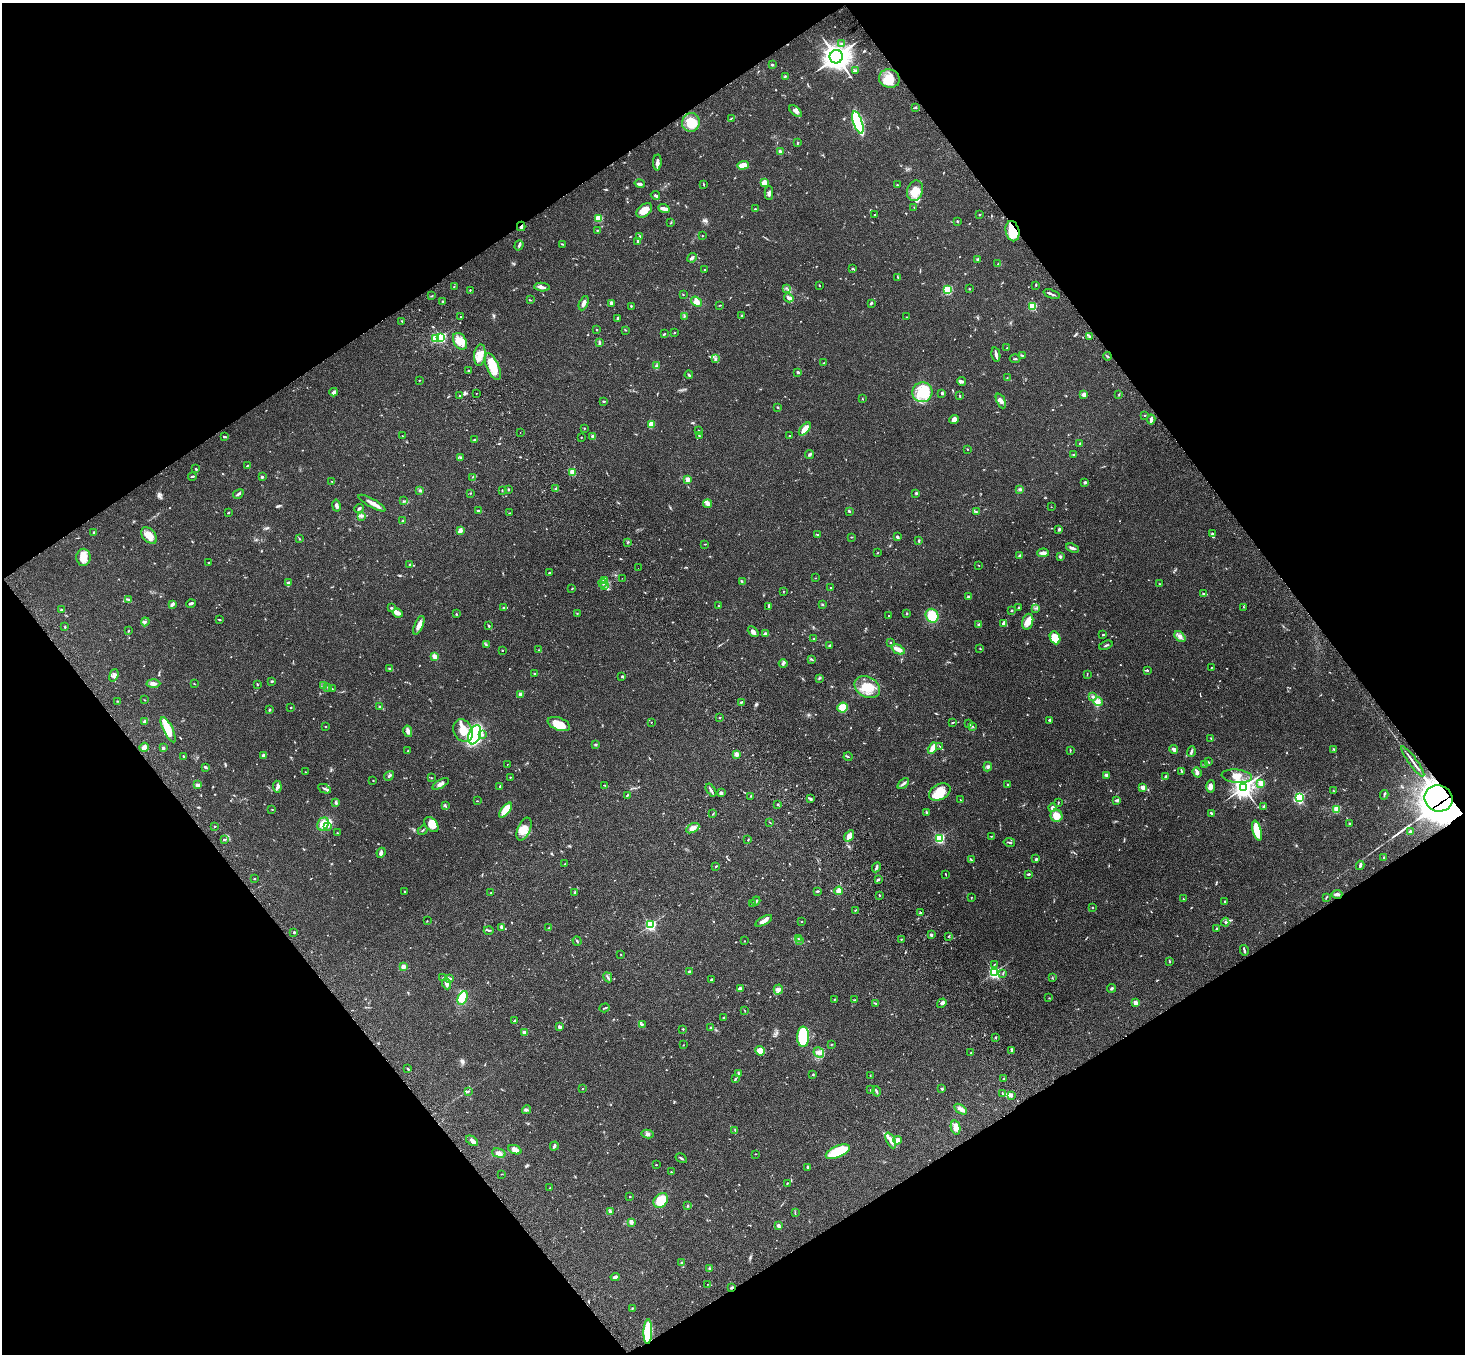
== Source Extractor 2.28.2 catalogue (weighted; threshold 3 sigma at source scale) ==
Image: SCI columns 106-5954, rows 374-5780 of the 6059 x 6016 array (HDU 1 of 3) = the unmasked area's bounding box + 8 px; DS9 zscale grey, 4 x 4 block average (1 PNG px = mean of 4 x 4 image px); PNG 1467 x 1356 px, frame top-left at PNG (2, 3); each listed source drawn as its Kron ellipse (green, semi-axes under 4 px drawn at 4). Shown black and unused: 49% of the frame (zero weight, under 3 of 4 exposures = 6% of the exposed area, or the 3 px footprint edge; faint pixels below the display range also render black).
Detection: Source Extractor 2.28.2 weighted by HDU 2 'WHT'. Background 0.0503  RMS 0.0054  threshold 0.0244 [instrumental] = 3 sigma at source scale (4.5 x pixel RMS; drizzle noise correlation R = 1.50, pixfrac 1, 0.05/0.05 arcsec/px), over >= 5 px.
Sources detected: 776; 5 too faint to see at this stretch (4 x 4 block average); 4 inside a brighter object's white glare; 2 cosmic-ray / hot-pixel residue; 1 long thin detection or spike segment (spike, bleed or trail) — neither listed nor drawn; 15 coinciding with a brighter row at this scale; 37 inside a brighter listed object's ellipse — not listed separately; of the other 712, all 500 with FLUX_AUTO >= 1.33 (the completeness limit of this list) listed and drawn (212 fainter detections not listed), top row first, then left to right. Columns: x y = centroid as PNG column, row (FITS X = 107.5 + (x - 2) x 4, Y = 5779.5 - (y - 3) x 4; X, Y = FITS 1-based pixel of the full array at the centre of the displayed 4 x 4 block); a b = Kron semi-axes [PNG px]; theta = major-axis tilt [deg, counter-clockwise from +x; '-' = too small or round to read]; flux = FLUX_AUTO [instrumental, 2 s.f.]
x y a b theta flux
842 44 3 2 - 3.6
836 57 7 6 - 2200
772 65 3 2 - 3.6
855 70 3 2 - 3.2
785 77 3 2 - 2.7
889 79 10 9 - 47
915 107 2 2 - 4.2
796 111 7 3 -38 13
731 118 3 2 - 1.6
691 122 9 8 - 64
858 122 11 4 -72 330
797 143 3 2 - 2.5
780 152 3 3 - 6.9
657 162 8 3 87 14
743 165 5 4 - 25
764 183 4 3 - 27
640 184 5 2 - 7.5
704 184 3 2 - 2.1
897 185 2 2 - 2.2
915 191 10 8 69 38
769 193 7 3 89 7.7
655 195 5 2 - 5.5
914 207 2 2 - 1.6
664 209 5 3 - 12
755 209 2 2 - 2.7
644 210 9 6 42 31
874 215 2 2 - 1.9
979 215 2 2 - 1.9
598 218 2 2 - 77
957 221 2 2 - 2.7
671 222 3 2 - 2
521 226 4 3 - 6.7
597 230 2 2 - 1.9
1012 231 10 7 -76 88
702 235 2 2 - 1.5
640 236 2 2 - 1.8
638 241 4 3 - 6.1
562 244 3 2 - 1.8
519 245 5 2 - 5.7
692 258 5 2 - 8.6
977 259 3 2 - 2.8
998 264 3 2 - 2.7
853 268 3 2 - 2.5
705 270 2 2 - 2.6
898 277 3 2 - 2.3
819 285 2 2 - 1.7
1036 285 2 2 - 2.3
454 287 3 2 - 1.9
542 287 8 3 -4 10
786 288 2 2 - 1.8
969 289 2 2 - 1.8
470 290 2 2 - 1.7
948 290 2 2 - 180
683 294 2 2 - 1.8
1051 294 8 2 -20 6.5
432 296 2 2 - 2
789 298 5 3 - 8.9
530 300 2 2 - 2.1
443 302 2 2 - 7.7
697 302 6 4 -35 19
584 303 7 2 67 16
611 303 3 3 - 8
871 303 3 2 - 4.8
720 305 3 2 - 1.5
631 306 2 2 - 2.4
1032 306 2 2 - 140
684 316 3 2 - 2.7
742 316 3 2 - 2.2
460 317 2 2 - 1.8
907 317 2 2 - 1.5
618 319 3 3 - 4.6
402 321 2 2 - 2.3
597 330 2 2 - 2
625 330 3 2 - 2.2
674 333 2 2 - 1.8
664 334 3 2 - 1.8
441 337 2 2 - 240
1089 337 2 2 - 7
435 338 2 2 - 70
460 341 9 6 -58 39
599 342 3 2 - 2.3
1007 348 2 2 - 2.2
996 354 7 2 -78 12
480 355 11 6 84 35
1023 355 2 2 - 1.3
1107 356 4 2 - 3.4
715 359 2 2 - 2.3
1015 359 5 2 - 3.1
824 363 2 2 - 2.6
657 366 3 2 - 2.3
493 367 14 6 -65 85
469 370 2 2 - 1.9
798 372 3 3 - 5
689 375 4 2 - 4.3
1007 378 4 2 - 1.8
419 380 2 2 - 1.4
961 381 4 2 - 7.5
334 392 4 4 - 7.3
922 392 10 10 - 100
476 393 2 2 - 1.5
942 393 3 2 - 4.7
1084 394 3 3 - 10
1119 394 2 2 - 1.6
460 396 2 2 - 2.1
960 396 3 2 - 2.3
862 399 3 2 - 1.9
604 401 2 2 - 4.2
1001 401 8 3 -65 9.8
778 407 3 2 - 2.7
1145 416 2 2 - 1.6
1151 419 5 2 - 10
954 420 5 4 - 11
651 424 4 3 - 28
584 428 3 2 - 1.5
805 429 8 3 49 38
699 430 2 2 - 2.1
520 433 2 2 - 1.9
699 435 2 2 - 2
790 435 2 2 - 1.8
402 436 2 2 - 1.4
593 436 2 2 - 26
225 437 4 2 - 4.8
581 437 2 2 - 1.6
474 440 3 2 - 2.7
1080 443 2 2 - 4.1
967 449 2 2 - 1.3
809 455 4 2 - 6.4
1074 455 4 2 - 2.4
460 458 3 2 - 2.4
247 466 2 2 - 1.6
196 469 3 2 - 2.9
572 472 2 2 - 77
192 476 4 2 - 4
262 477 3 2 - 4.6
472 477 3 2 - 1.7
687 479 2 2 - 45
332 481 2 2 - 2.3
1085 483 4 3 - 4.2
508 489 2 2 - 3.2
555 489 3 2 - 4.4
1020 489 3 2 - 4.3
420 490 3 3 - 4.6
502 491 2 2 - 1.8
470 493 2 2 - 1.8
916 493 3 3 - 3.5
238 494 6 2 30 6
404 501 3 2 - 2.1
372 503 15 3 -29 18
708 504 4 3 - 8
336 506 6 3 -79 8
1051 507 2 2 - 1.4
359 508 5 2 - 5.7
478 511 4 2 - 5.7
849 511 3 2 - 4.3
976 512 4 2 - 3
228 513 2 2 - 2.3
510 513 3 2 - 2.3
361 516 3 2 - 4.4
403 521 3 2 - 3.8
1059 529 3 2 - 6.1
460 531 4 2 - 19
94 532 2 2 - 6
817 534 2 2 - 2.3
1212 534 3 3 - 4.4
149 536 10 6 -49 41
852 537 3 2 - 1.7
897 537 4 3 - 4.3
299 539 2 2 - 1.8
919 541 3 2 - 3.2
628 542 2 2 - 1.8
705 544 2 2 - 1.8
1072 548 7 2 -19 10
878 553 3 2 - 1.9
1043 553 5 2 - 17
1020 556 3 2 - 9.8
1060 556 3 2 - 6
83 557 8 7 - 40
209 563 3 2 - 2.3
410 564 4 2 - 4.5
979 565 2 2 - 1.4
638 568 2 2 - 2.5
549 573 2 2 - 3.1
622 578 2 2 - 1.4
815 578 2 2 - 1.4
605 581 2 2 - 2.9
742 582 3 2 - 2.3
288 583 3 3 - 5.2
603 583 4 3 - 6.9
1160 584 3 2 - 2.7
604 586 3 2 - 2.9
830 587 2 2 - 1.4
572 588 2 2 - 2.1
784 591 2 2 - 1.6
1204 594 3 2 - 5.8
969 597 4 3 - 9
128 600 3 2 - 2.9
191 603 5 2 - 6.4
172 604 4 2 - 9.2
822 604 2 2 - 3
718 606 2 2 - 1.9
769 606 4 2 - 4.9
504 607 4 2 - 3.8
1019 607 2 2 - 2.5
1244 607 2 2 - 1.5
391 608 2 2 - 5.6
1035 608 2 2 - 1.9
61 610 2 2 - 2.8
1012 610 3 2 - 3.1
398 613 5 3 - 16
907 613 2 2 - 2.8
456 614 3 2 - 1.6
577 614 2 2 - 1.6
889 615 2 2 - 2.9
932 616 7 6 - 76
219 620 3 2 - 2.6
145 622 4 2 - 4
1028 622 8 5 72 24
979 624 3 2 - 8
1003 624 4 3 - 7.9
419 625 10 4 67 19
489 626 2 2 - 2.9
65 627 2 2 - 2.6
129 631 2 2 - 1.5
753 632 6 4 -44 12
765 633 3 2 - 5
1103 635 2 2 - 2.8
1180 637 6 3 -43 15
1055 638 6 5 - 45
814 639 2 2 - 3.9
890 642 2 2 - 2.1
486 644 2 2 - 2.3
1106 645 7 2 21 4.7
829 646 4 2 - 3.9
980 648 2 2 - 2
502 650 2 2 - 1.6
539 650 2 2 - 1.5
898 650 7 4 -26 17
435 656 4 3 - 13
811 659 2 2 - 2.9
783 663 4 2 - 4.5
1211 667 3 2 - 1.7
390 669 3 2 - 3.5
1147 670 2 2 - 3.6
534 673 3 2 - 2.3
1087 674 4 2 - 1.6
114 675 6 3 72 8
622 677 3 2 - 3.6
819 678 3 2 - 2.9
272 681 3 2 - 3.6
153 683 7 3 -2 13
195 684 3 2 - 1.6
257 684 4 2 - 2
323 686 2 2 - 1.8
328 687 2 2 - 2.1
867 687 13 10 -27 57
332 689 2 2 - 1.5
521 694 2 2 - 38
1093 696 3 3 - 5.5
145 700 2 2 - 1.4
118 701 2 2 - 1.4
741 702 3 2 - 2.7
1098 702 5 4 - 19
291 707 2 2 - 2.6
379 707 3 2 - 2.5
843 708 5 5 - 48
269 710 3 2 - 3.9
720 718 2 2 - 2
1050 720 3 2 - 3.4
145 721 3 3 - 5
651 722 2 2 - 1.5
953 722 3 2 - 2
559 724 12 6 -21 50
969 724 2 2 - 2.2
326 726 2 2 - 1.6
973 726 2 2 - 1.6
168 730 14 4 -64 52
408 731 6 3 -76 15
463 731 12 9 -60 48
475 735 10 6 68 360
483 735 3 2 - 3.3
1211 739 3 2 - 1.8
596 744 3 2 - 4.1
940 746 3 2 - 2.2
144 747 5 4 - 15
163 748 3 2 - 6.5
932 748 6 2 60 46
1174 749 4 3 - 12
1333 749 2 2 - 1.8
1070 750 4 2 - 2.2
408 751 3 2 - 1.4
1191 751 5 2 - 7.3
736 754 2 2 - 49
183 756 3 2 - 1.9
263 756 3 2 - 12
848 757 4 2 - 2.8
1413 761 18 2 -54 14
1208 762 4 2 - 2
507 764 2 2 - 1.5
1205 764 3 2 - 2
205 767 4 2 - 5.1
988 767 5 3 - 6.4
1181 771 4 2 - 3.3
305 772 2 2 - 1.4
1197 772 5 3 - 12
1107 775 4 3 - 6.4
389 776 5 2 - 6.2
1237 776 15 6 -6 53
431 777 3 2 - 1.8
510 777 2 2 - 1.6
1166 777 2 2 - 2.7
373 780 2 2 - 1.7
1261 783 2 2 - 100
441 784 9 3 29 12
903 784 7 3 44 7.6
1007 784 2 2 - 6.1
198 785 4 3 - 7.9
605 785 2 2 - 2.2
500 786 3 2 - 2.2
277 787 6 2 -84 5.9
1143 787 4 3 - 11
1211 787 6 4 87 13
1243 787 4 3 - 1600
324 789 7 2 -24 5.2
711 790 7 2 -57 7.2
1334 791 2 2 - 1.3
940 792 11 7 30 53
721 793 4 2 - 6.6
627 795 3 2 - 2.7
1384 795 5 2 - 3.9
751 796 3 2 - 2.3
1299 797 3 2 - 320
1439 798 14 13 - 3500
811 799 3 2 - 3.9
960 800 2 2 - 1.4
1116 800 3 2 - 3.3
477 801 2 2 - 1.8
336 803 3 3 - 5.2
1058 803 3 2 - 2.2
778 804 2 2 - 2.9
445 806 4 2 - 3.2
1264 806 3 2 - 5
1052 808 4 3 - 6.5
272 809 3 2 - 1.4
1336 809 2 2 - 150
505 810 9 3 53 83
926 812 2 2 - 2.1
713 814 3 2 - 1.8
1212 814 4 2 - 3.4
1056 816 6 6 - 35
770 822 3 2 - 1.8
323 824 7 5 58 32
431 824 8 5 -48 43
1350 824 3 2 - 3.6
215 826 2 2 - 1.5
328 826 2 2 - 3
693 828 7 4 29 18
524 829 12 6 67 35
423 830 5 2 - 3.6
1257 831 10 4 -74 100
1410 831 3 2 - 6.5
337 833 2 2 - 1.3
849 836 6 4 55 21
991 836 2 2 - 1.4
939 838 2 2 - 350
224 840 2 2 - 3
748 840 2 2 - 2.1
1009 842 6 2 -11 3.8
381 853 5 4 - 8.3
1384 858 3 2 - 2.3
1036 859 2 2 - 6.2
971 860 4 2 - 2.6
564 864 2 2 - 1.4
1360 865 5 3 - 6
716 866 3 2 - 2.4
876 867 5 2 - 6.7
946 874 3 2 - 1.8
1029 874 4 2 - 4.8
254 879 3 2 - 1.4
878 879 3 2 - 3.8
405 891 2 2 - 2.2
817 891 4 2 - 4.2
839 891 4 3 - 20
491 893 2 2 - 2.1
574 893 2 2 - 1.8
1337 894 5 3 - 7.6
879 895 2 2 - 2.6
971 897 3 2 - 1.5
1326 897 4 2 - 2.8
1183 899 2 2 - 2.3
756 901 4 3 - 5
1225 901 2 2 - 4.1
752 904 3 2 - 2.5
1092 907 2 2 - 2.4
855 910 2 2 - 2.2
920 913 3 2 - 3.4
427 921 2 2 - 1.5
764 921 9 3 29 17
801 922 2 2 - 1.6
1225 922 4 2 - 3.5
650 925 2 2 - 410
502 927 3 2 - 3.4
549 928 2 2 - 1.9
1217 929 2 2 - 4.7
489 930 5 2 - 4.9
294 932 3 2 - 2.9
931 935 4 2 - 5.4
948 936 3 2 - 1.7
798 939 2 2 - 1.4
901 939 2 2 - 2.3
577 941 5 2 - 3.3
744 941 2 2 - 1.3
800 941 2 2 - 1.5
1244 950 5 2 - 4.1
621 954 2 2 - 1.5
1170 961 2 2 - 2.5
994 964 2 2 - 1.7
403 967 4 3 - 12
690 972 2 2 - 16
994 972 2 2 - 540
1003 973 3 2 - 2.4
443 977 2 2 - 1.6
608 977 5 2 - 4.8
1052 978 2 2 - 1.4
450 979 4 2 - 4.2
711 980 3 2 - 3.1
446 984 6 3 -70 14
740 988 3 3 - 4.5
1112 988 4 2 - 5
778 989 5 4 - 9.8
462 998 7 4 65 47
1049 998 2 2 - 1.6
835 999 2 2 - 1.5
855 1000 2 2 - 1.7
942 1003 5 3 - 5.9
1136 1003 2 2 - 60
876 1004 2 2 - 1.9
605 1008 5 2 - 3.4
744 1010 2 2 - 1.4
724 1018 2 2 - 5
514 1021 3 2 - 3.6
642 1024 3 2 - 2.5
560 1027 4 2 - 8.1
710 1027 2 2 - 2.3
683 1029 3 2 - 2.3
524 1033 2 2 - 23
803 1037 10 6 90 140
995 1037 2 2 - 3.4
683 1045 2 2 - 1.3
831 1045 3 2 - 1.9
1012 1050 4 2 - 12
760 1051 5 4 - 36
819 1053 6 4 -46 13
971 1053 2 2 - 2.4
408 1069 3 2 - 3.6
738 1073 3 2 - 4.3
813 1075 2 2 - 2.3
870 1075 2 2 - 1.4
735 1079 3 2 - 4.2
1004 1079 2 2 - 1.6
582 1088 2 2 - 2.5
942 1089 2 2 - 5.7
870 1090 2 2 - 2.1
468 1091 3 2 - 2.3
876 1091 5 2 - 4.3
1003 1094 2 2 - 1.8
1011 1096 3 3 - 5.2
961 1109 7 3 -34 9.7
526 1110 4 3 - 5.6
956 1128 7 4 -76 20
735 1130 3 2 - 2.6
648 1134 6 3 -12 8.5
891 1140 8 4 -63 18
897 1140 4 3 - 14
472 1141 7 4 -35 10
554 1146 4 2 - 5.9
515 1150 7 4 -23 19
838 1152 13 5 24 120
499 1153 7 4 -16 13
755 1154 3 2 - 1.4
681 1158 6 2 -31 4.6
656 1165 2 2 - 1.7
808 1167 3 2 - 3.6
671 1172 2 2 - 1.7
502 1174 2 2 - 1.5
787 1183 3 2 - 2
550 1188 3 2 - 2.2
630 1197 2 2 - 2
661 1200 8 6 47 80
688 1206 2 2 - 2.8
610 1211 4 2 - 4.4
795 1213 2 2 - 1.5
631 1222 2 2 - 30
779 1226 4 2 - 9.3
682 1263 2 2 - 2
710 1268 3 2 - 2.5
615 1277 4 3 - 9.3
708 1284 2 2 - 1.5
731 1287 3 2 - 6.5
632 1308 3 2 - 2.9
648 1332 12 4 87 180
Overlapping masked pixels (flux is a lower limit): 5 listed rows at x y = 521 226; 1012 231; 1439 798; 731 1287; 648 1332
Diffuse or blended objects may show on this block-average render without a row.